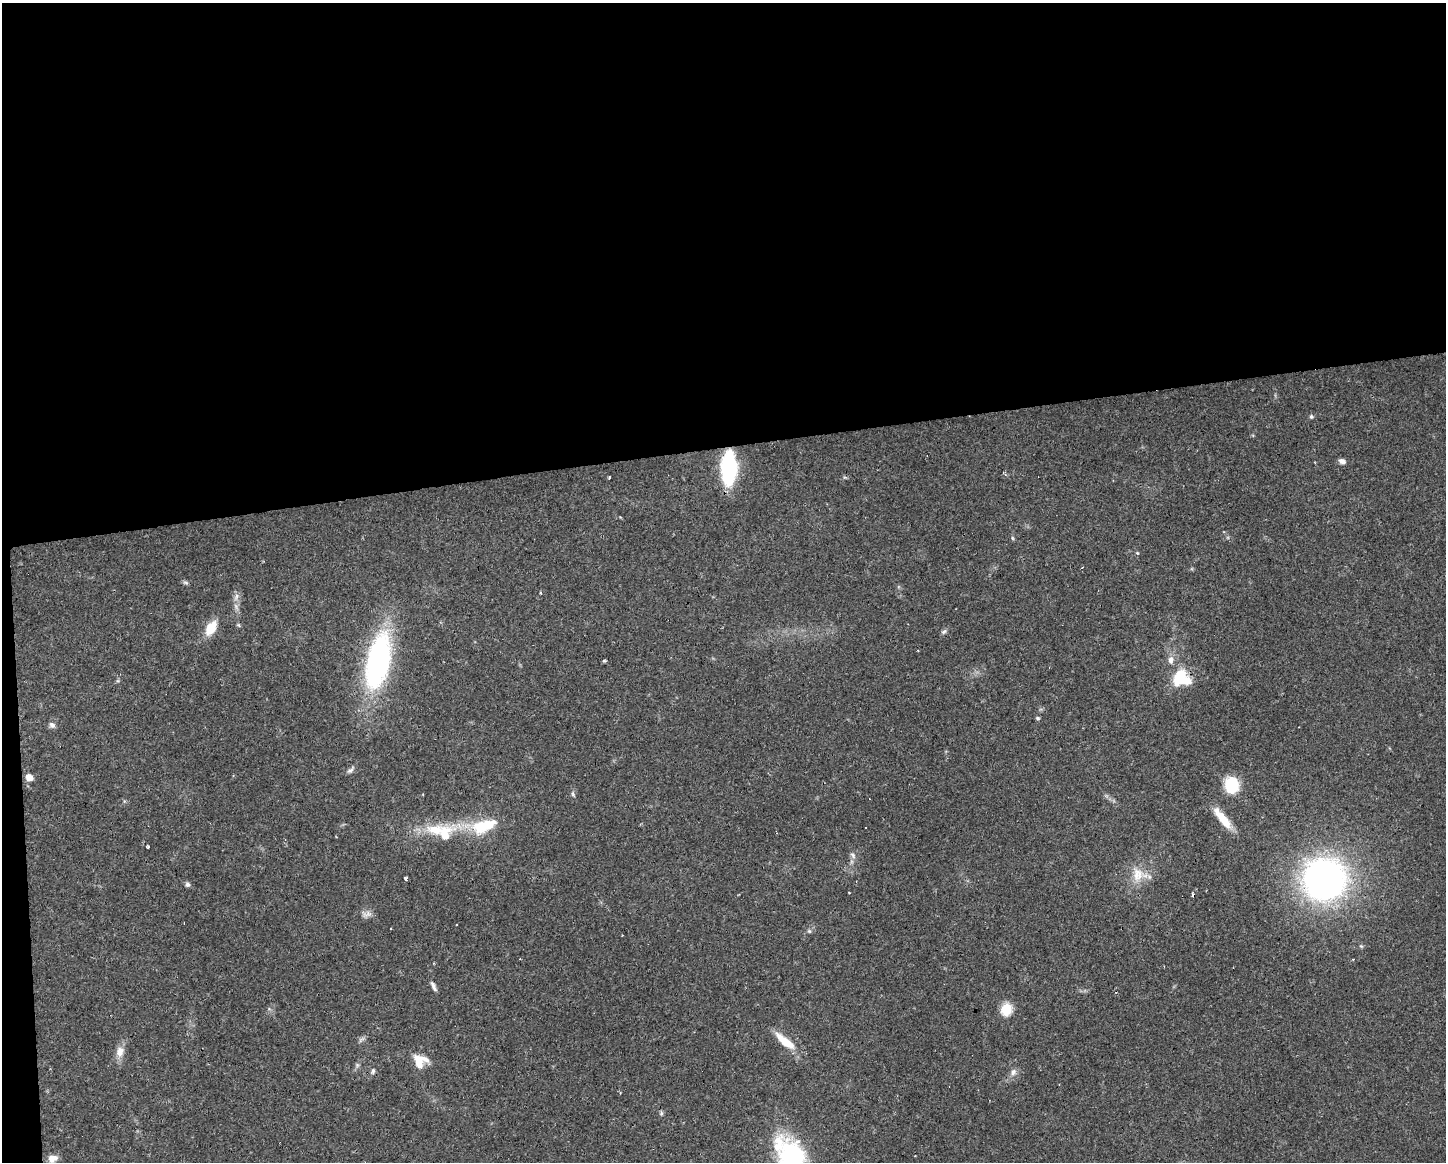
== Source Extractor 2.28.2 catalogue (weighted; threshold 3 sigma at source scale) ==
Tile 1 of 3 x 4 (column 1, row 1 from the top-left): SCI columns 53-1496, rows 3482-4641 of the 4396 x 4641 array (HDU 1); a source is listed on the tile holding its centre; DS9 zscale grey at full resolution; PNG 1448 x 1164 px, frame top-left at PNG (2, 3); no overlay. Shown black and unused: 39% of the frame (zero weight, under 2 of 3 exposures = <1% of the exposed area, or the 3 px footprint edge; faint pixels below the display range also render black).
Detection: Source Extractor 2.28.2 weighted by HDU 2 'WHT'; one run over the whole footprint, this tile lists its part. Background 0.0625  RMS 0.0054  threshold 0.0244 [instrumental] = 3 sigma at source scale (4.5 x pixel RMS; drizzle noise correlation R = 1.50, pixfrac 1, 0.0396/0.0396 arcsec/px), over >= 5 px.
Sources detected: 55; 1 inside a brighter object's white glare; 8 cosmic-ray / hot-pixel residue — not listed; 1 inside a brighter listed object's ellipse — not listed separately; the other 45 listed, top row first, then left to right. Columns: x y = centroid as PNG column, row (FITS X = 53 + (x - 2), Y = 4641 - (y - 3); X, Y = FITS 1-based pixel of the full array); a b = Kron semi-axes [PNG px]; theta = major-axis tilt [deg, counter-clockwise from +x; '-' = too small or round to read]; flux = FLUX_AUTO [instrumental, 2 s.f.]
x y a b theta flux
1311 417 6 5 - 0.93
1342 461 9 6 -18 2
729 468 22 10 88 88
610 477 3 3 - 1.1
1012 538 6 4 -87 0.71
1137 553 5 5 - 0.61
185 583 8 5 -19 1
541 592 3 3 - 1.4
236 597 12 6 74 2.7
211 628 17 10 58 11
944 632 8 6 36 1.2
918 651 3 2 - 0.37
1171 660 12 8 85 3.1
378 661 46 18 78 140
604 661 4 3 - 0.82
1180 677 22 14 67 18
1037 718 6 4 -16 0.83
52 725 8 7 - 2
350 770 12 5 40 1.6
29 777 7 6 - 5.1
1231 785 17 14 -86 18
573 794 9 5 -71 1.1
1223 818 32 9 -51 11
484 826 40 17 12 25
434 830 27 16 -6 16
148 847 3 3 - 1.3
853 855 10 5 -52 1.6
1138 874 22 18 87 12
406 879 3 3 - 2.9
1324 879 30 29 - 260
187 884 7 6 - 1.2
849 893 3 2 - 0.87
366 914 15 8 11 3.1
809 931 6 5 - 0.89
433 986 13 5 -65 2
1006 1010 15 12 73 9
361 1039 11 5 36 1.4
785 1041 27 9 -39 12
120 1052 16 11 76 5.1
420 1061 17 16 - 9.4
373 1071 8 5 72 1.1
1013 1072 10 8 52 2.5
661 1113 7 5 70 0.95
790 1153 42 29 -48 69
53 1159 13 9 17 4.5
Isophote crosses this tile's border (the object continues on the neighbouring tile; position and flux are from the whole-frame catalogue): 1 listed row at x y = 790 1153